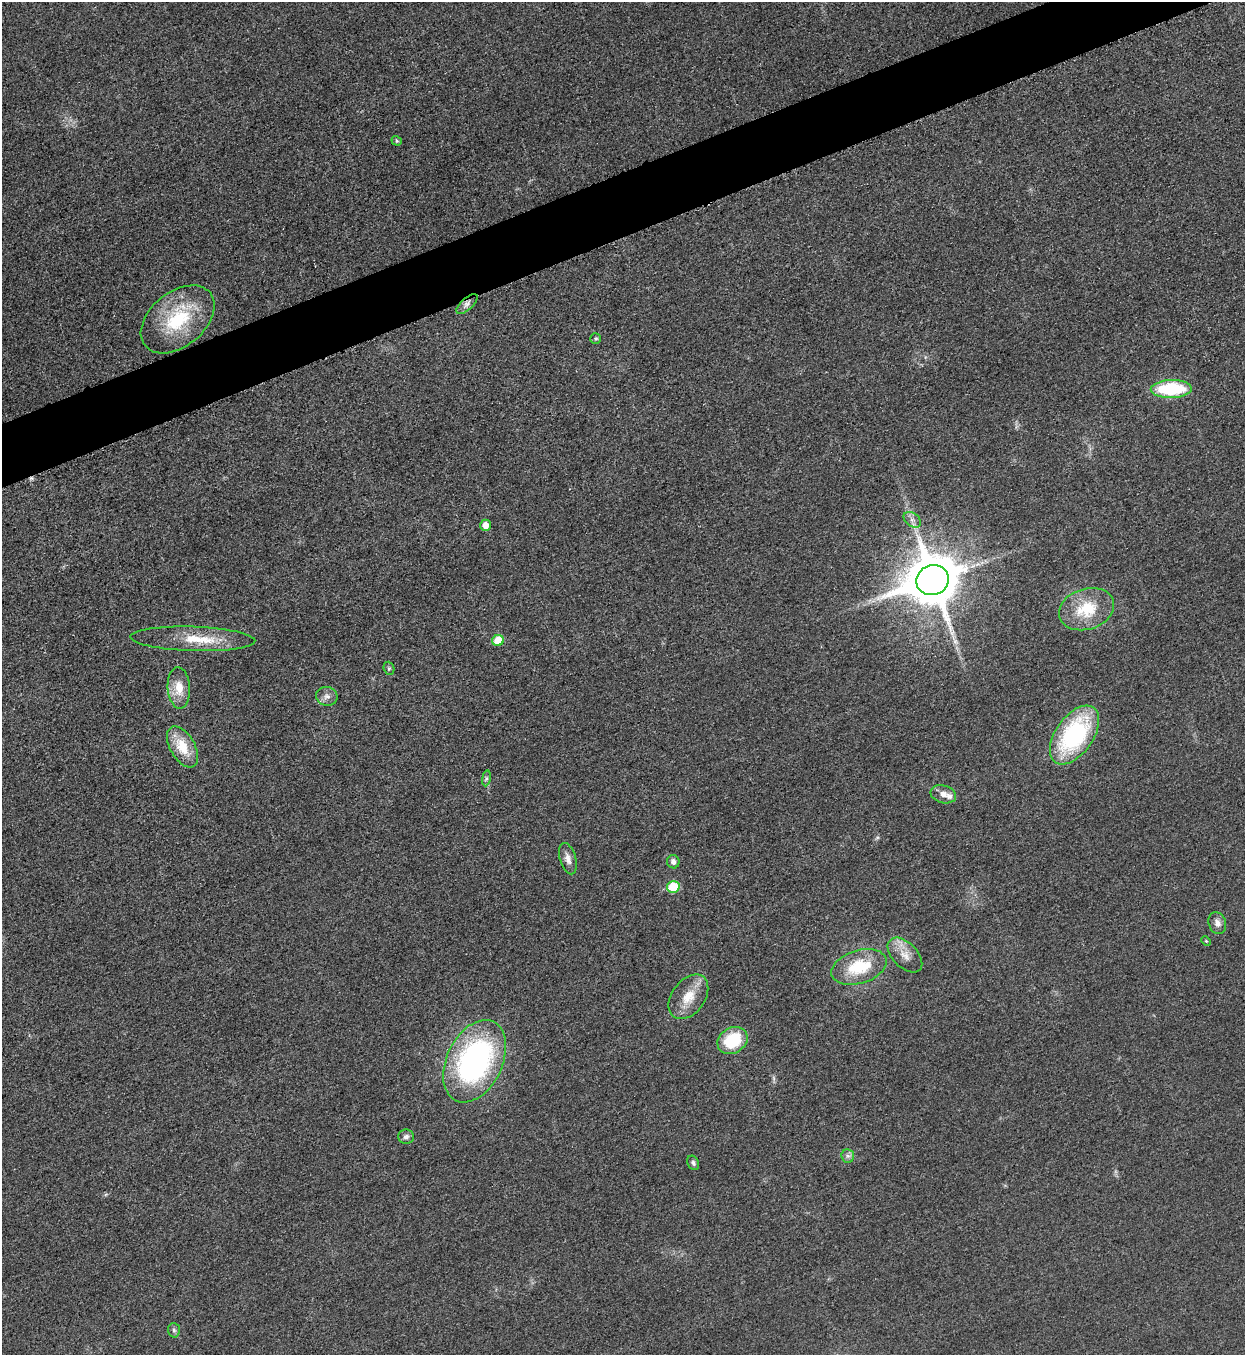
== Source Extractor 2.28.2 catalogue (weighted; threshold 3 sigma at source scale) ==
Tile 10 of 4 x 4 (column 2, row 3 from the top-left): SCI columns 1530-2772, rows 1363-2715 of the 5418 x 5431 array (HDU 1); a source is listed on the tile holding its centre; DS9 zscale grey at full resolution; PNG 1247 x 1357 px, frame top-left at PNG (2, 2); each listed source drawn as its Kron ellipse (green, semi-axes under 4 px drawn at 4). Shown black and unused: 4% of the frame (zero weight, under 3 of 5 exposures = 1% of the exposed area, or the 3 px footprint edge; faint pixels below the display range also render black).
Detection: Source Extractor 2.28.2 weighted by HDU 2 'WHT'; one run over the whole footprint, this tile lists its part. Background 0.0227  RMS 0.0046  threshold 0.0208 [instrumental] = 3 sigma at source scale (4.5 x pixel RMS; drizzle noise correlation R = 1.50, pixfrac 1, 0.05/0.05 arcsec/px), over >= 5 px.
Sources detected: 34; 1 cosmic-ray / hot-pixel residue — neither listed nor drawn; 1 inside a brighter listed object's ellipse — not listed separately; the other 32 listed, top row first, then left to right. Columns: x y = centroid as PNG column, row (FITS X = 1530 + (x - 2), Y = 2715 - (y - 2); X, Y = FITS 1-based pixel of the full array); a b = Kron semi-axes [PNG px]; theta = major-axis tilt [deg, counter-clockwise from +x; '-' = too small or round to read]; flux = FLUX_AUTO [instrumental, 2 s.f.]
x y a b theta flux
397 141 5 4 - 0.73
467 304 13 6 42 2.3
178 319 42 27 39 33
596 338 5 5 - 0.86
1171 389 20 9 1 36
912 520 10 6 -38 2.1
485 525 5 5 - 3.9
933 580 16 15 - 2800
1086 609 28 20 18 20
193 639 62 12 -2 17
498 640 6 5 - 11
389 668 7 5 -70 0.76
179 688 21 11 -87 8.4
327 696 11 9 -12 2.7
1074 735 33 19 55 64
183 747 22 12 -60 13
486 778 8 4 82 1
943 794 13 9 -17 3.7
568 859 16 8 -74 3.5
673 862 7 6 - 2
673 887 6 6 - 17
1217 923 11 8 -72 3
1206 941 5 3 - 0.51
905 955 21 12 -46 6.4
859 967 28 16 17 21
688 997 25 16 54 10
732 1040 16 12 31 21
475 1061 44 27 64 130
406 1137 8 7 - 1.8
848 1156 7 6 - 1.5
693 1163 7 5 -61 1.2
174 1330 7 6 - 1.1